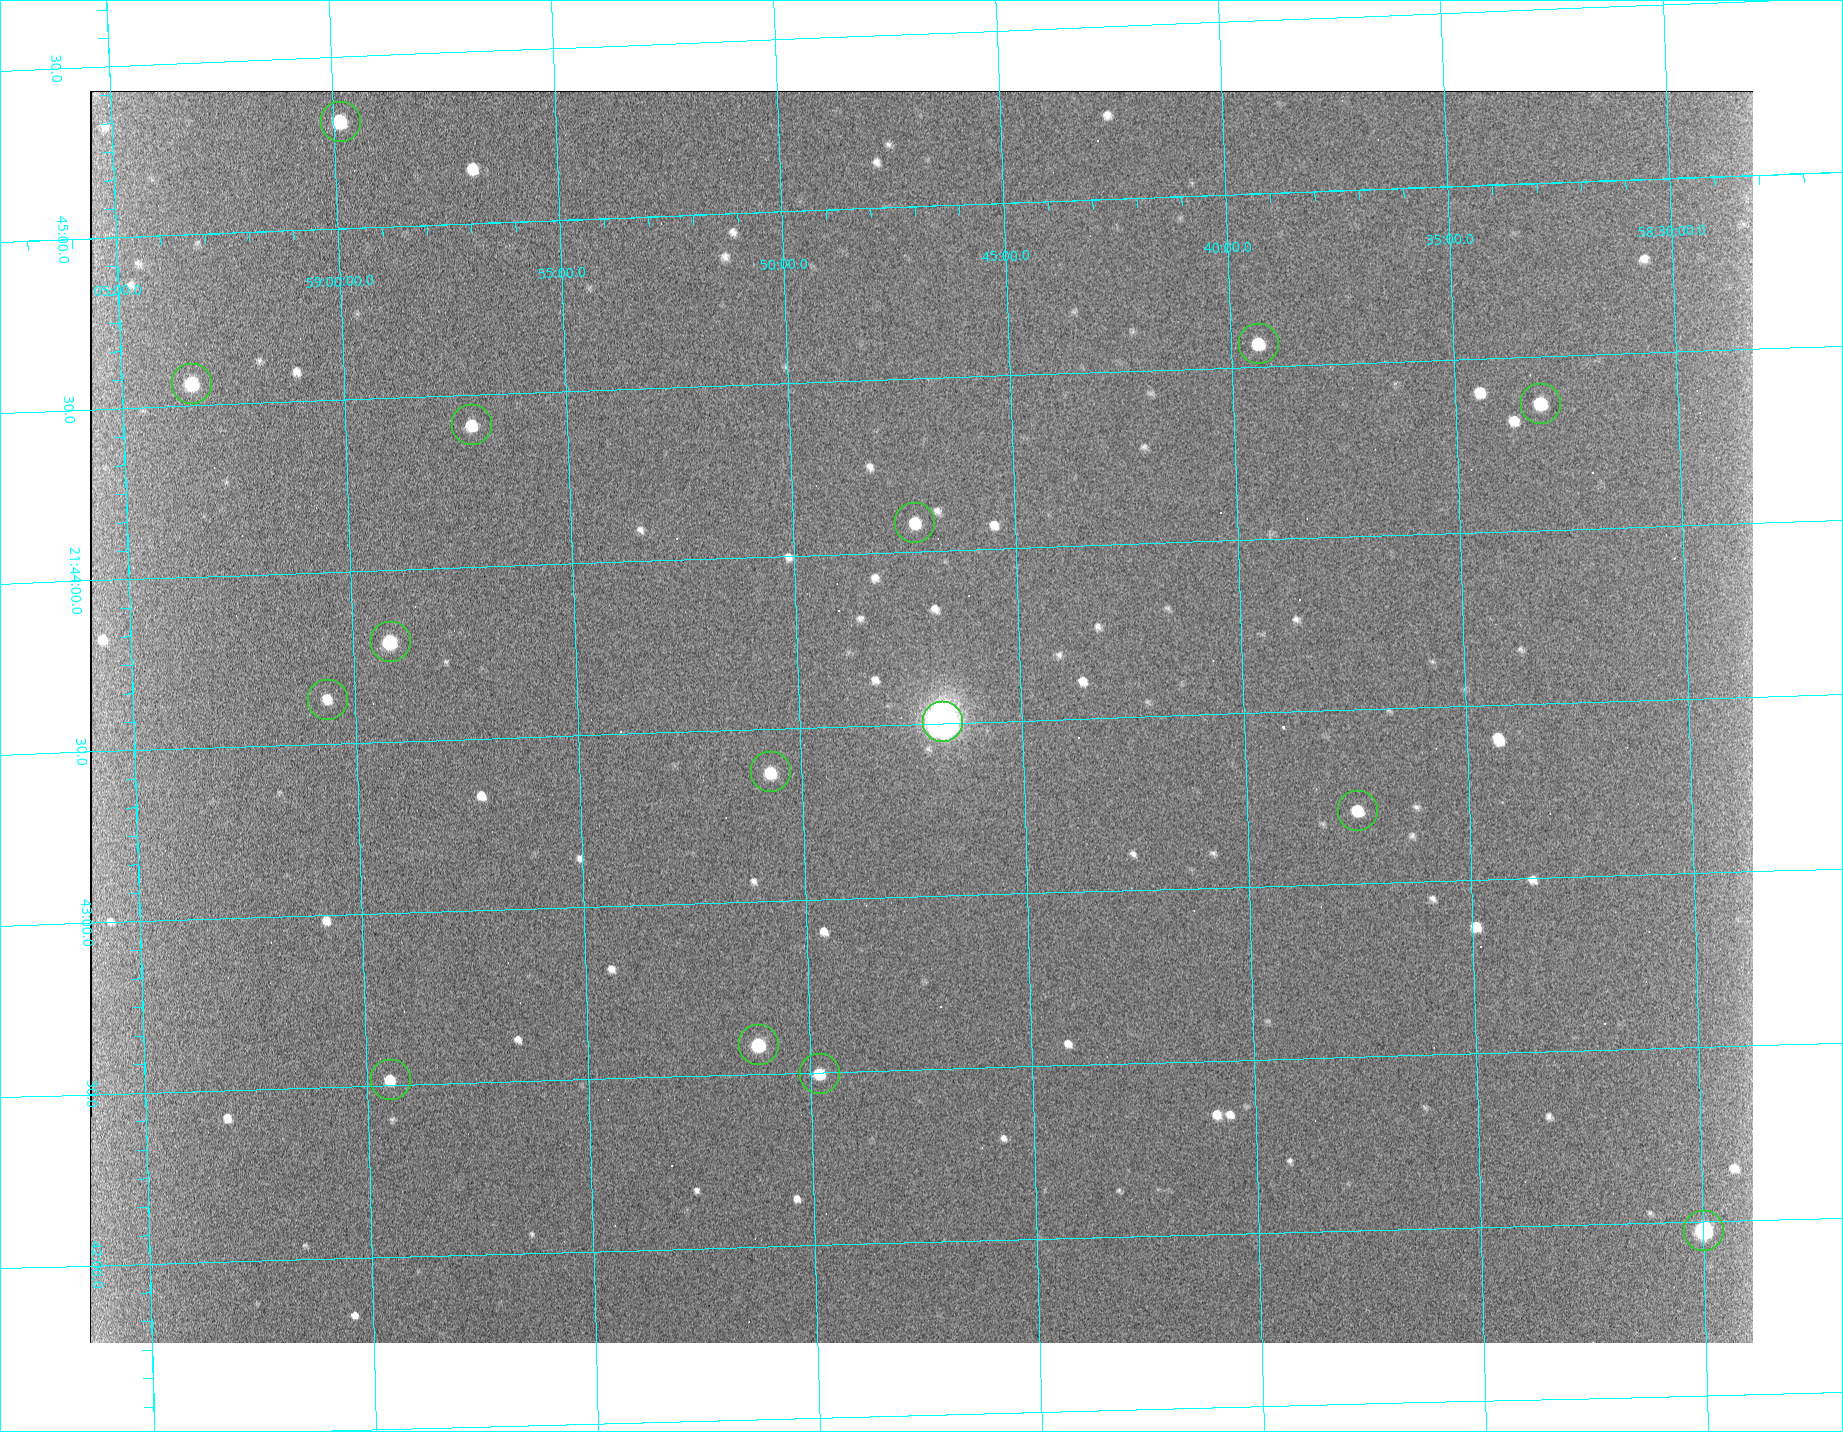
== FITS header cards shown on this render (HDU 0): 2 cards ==
NAXIS1  =                 1663 / length of data axis 1
NAXIS2  =                 1252 / length of data axis 2

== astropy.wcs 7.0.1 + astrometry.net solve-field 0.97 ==
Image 1663 x 1252 px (HDU 0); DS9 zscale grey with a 90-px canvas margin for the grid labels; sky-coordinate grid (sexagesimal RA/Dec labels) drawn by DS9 from the SOLVED WCS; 15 Tycho-2 reference stars matched to detected sources circled (green)
Header WCS: none
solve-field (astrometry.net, Tycho-2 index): SOLVED blind (the file carries no WCS)
Solved WCS: RA---TAN-SIP/DEC--TAN-SIP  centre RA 21:43:31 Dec +58:47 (325.88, +58.79 deg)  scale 1.35 arcsec/px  FOV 37.4' x 28.2'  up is +92 deg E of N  parity flipped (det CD > 0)
(file carries no celestial WCS; the grid is the blind solution)
Tycho-2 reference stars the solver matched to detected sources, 15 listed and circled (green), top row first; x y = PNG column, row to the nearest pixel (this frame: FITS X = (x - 90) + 1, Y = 1252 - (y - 91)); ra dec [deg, ICRS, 3 dp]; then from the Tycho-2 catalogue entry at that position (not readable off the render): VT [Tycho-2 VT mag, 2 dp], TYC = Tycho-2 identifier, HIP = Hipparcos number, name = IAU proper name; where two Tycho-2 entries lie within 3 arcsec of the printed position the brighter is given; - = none
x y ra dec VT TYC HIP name
340 121 326.329 +58.998 9.53 3979-1574-1 - -
1258 343 326.142 +58.656 10.31 3979-592-1 - -
191 383 326.142 +59.057 9.46 3979-658-1 107353 -
1540 403 326.092 +58.552 9.83 3979-1290-1 - -
471 424 326.104 +58.953 10.25 3979-1066-1 - -
914 522 326.021 +58.788 10.09 3979-829-1 - -
390 641 325.948 +58.986 9.25 3979-930-1 - -
327 699 325.908 +59.011 10.80 3979-504-1 - -
942 721 325.877 +58.780 4.27 3979-1616-1 107259 -
770 771 325.844 +58.845 9.96 3979-457-1 - -
1357 810 325.803 +58.625 10.05 3979-629-1 - -
758 1044 325.647 +58.853 9.14 3979-109-1 - -
819 1073 325.624 +58.830 9.94 3979-25-1 - -
390 1079 325.629 +58.991 10.32 3979-355-1 - -
1703 1230 325.494 +58.500 8.62 3979-674-1 107123 -